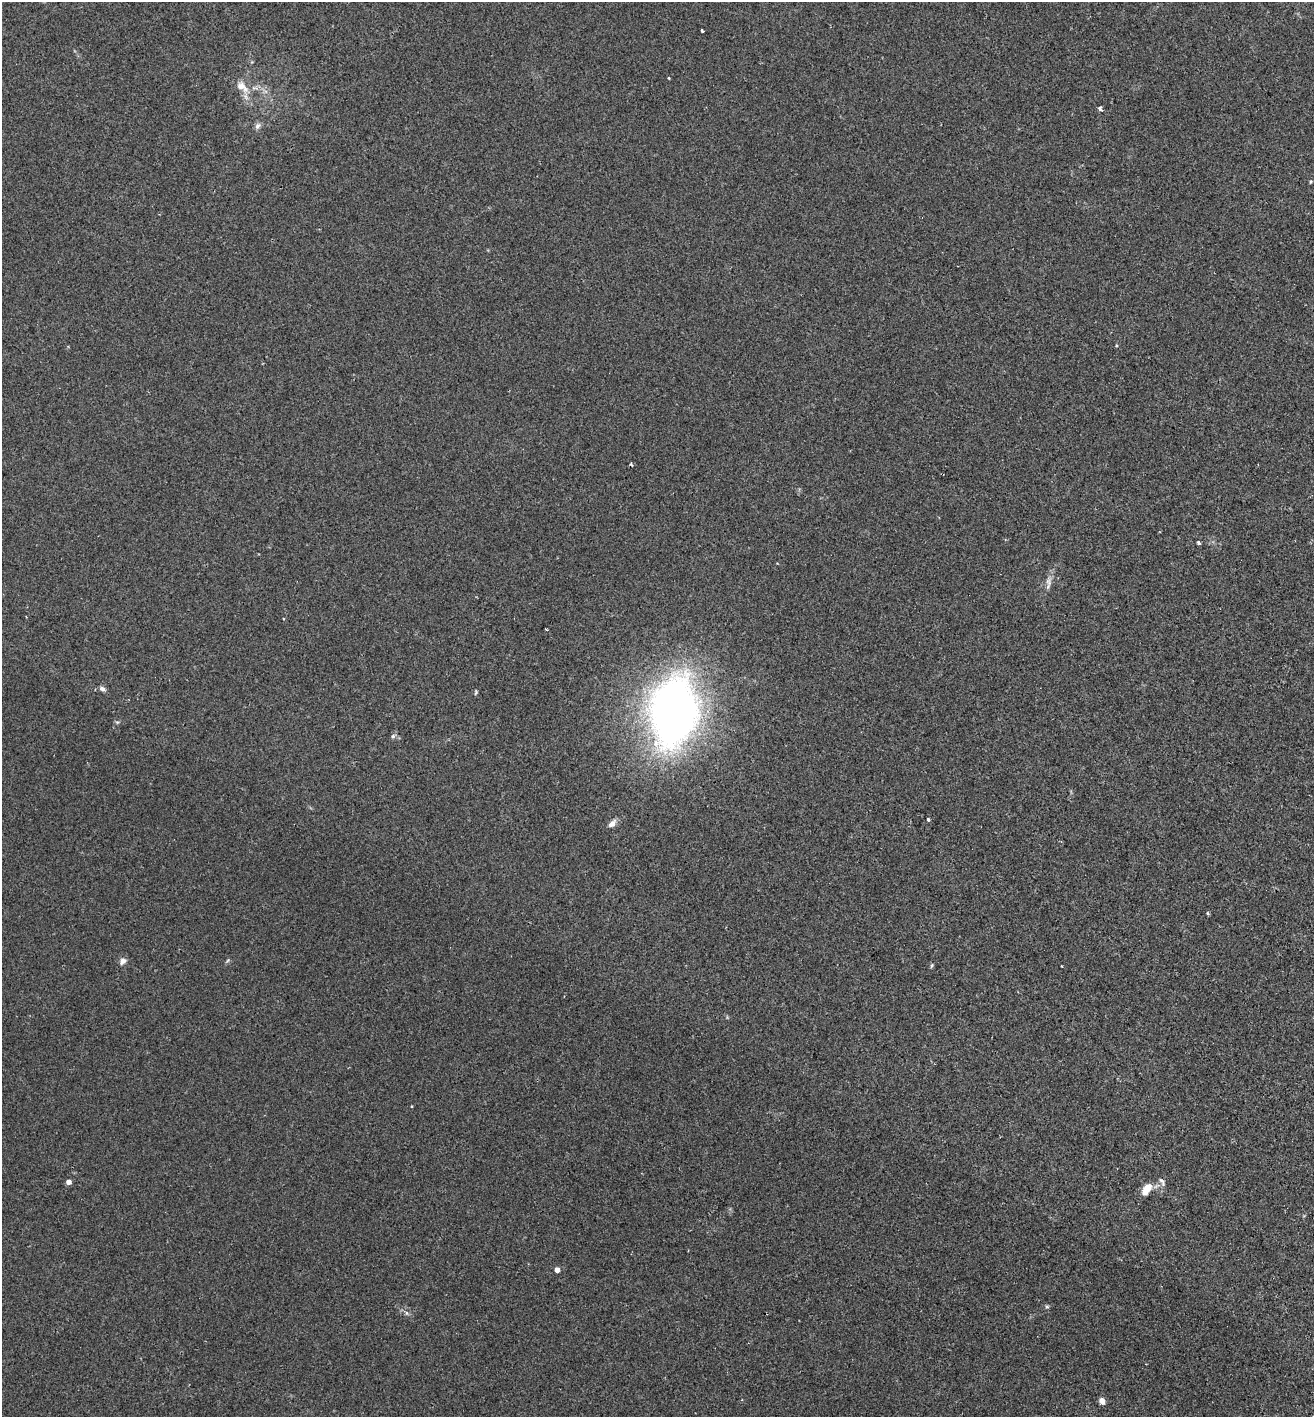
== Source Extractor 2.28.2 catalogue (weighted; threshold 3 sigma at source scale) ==
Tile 6 of 4 x 4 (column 2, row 2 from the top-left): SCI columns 1509-2820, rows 2857-4271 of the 5774 x 5714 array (HDU 1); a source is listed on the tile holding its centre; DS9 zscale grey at full resolution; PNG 1316 x 1419 px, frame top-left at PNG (2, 2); no overlay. Shown black and unused: <1% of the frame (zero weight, under 2 of 3 exposures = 3% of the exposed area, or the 3 px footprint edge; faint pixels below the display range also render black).
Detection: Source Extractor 2.28.2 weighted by HDU 2 'WHT'; one run over the whole footprint, this tile lists its part. Background 0.0195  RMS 0.0065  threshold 0.0293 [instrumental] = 3 sigma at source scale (4.5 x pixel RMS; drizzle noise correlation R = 1.50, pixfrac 1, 0.05/0.05 arcsec/px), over >= 5 px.
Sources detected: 28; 1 cosmic-ray / hot-pixel residue — not listed; the other 27 listed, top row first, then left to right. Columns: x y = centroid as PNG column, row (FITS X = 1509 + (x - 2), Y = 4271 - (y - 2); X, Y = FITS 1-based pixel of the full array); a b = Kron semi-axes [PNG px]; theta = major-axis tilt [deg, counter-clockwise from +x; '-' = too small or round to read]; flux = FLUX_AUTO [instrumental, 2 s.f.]
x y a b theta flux
702 31 3 3 - 2.9
669 78 3 3 - 0.49
242 86 20 10 -39 8
1100 109 4 3 - 3.4
258 126 9 7 55 2.3
1311 181 5 3 - 0.65
1199 543 4 3 - 3.7
1048 582 10 7 -70 2.7
546 630 3 2 - 0.65
102 689 9 6 -25 2.1
476 692 6 4 72 0.82
674 712 57 38 83 430
393 736 6 6 - 1.3
928 819 3 3 - 1.3
612 823 13 7 44 3
1208 913 4 3 - 0.98
123 961 10 7 42 2.6
931 966 7 3 71 0.79
1061 966 2 2 - 0.57
412 1106 4 2 - 0.44
1162 1181 11 5 -55 1.8
69 1182 4 4 - 4.8
1147 1189 14 7 54 9.4
557 1270 4 4 - 5.5
1047 1307 6 4 0 0.88
406 1313 6 4 -88 1.2
1102 1401 7 6 - 3.2